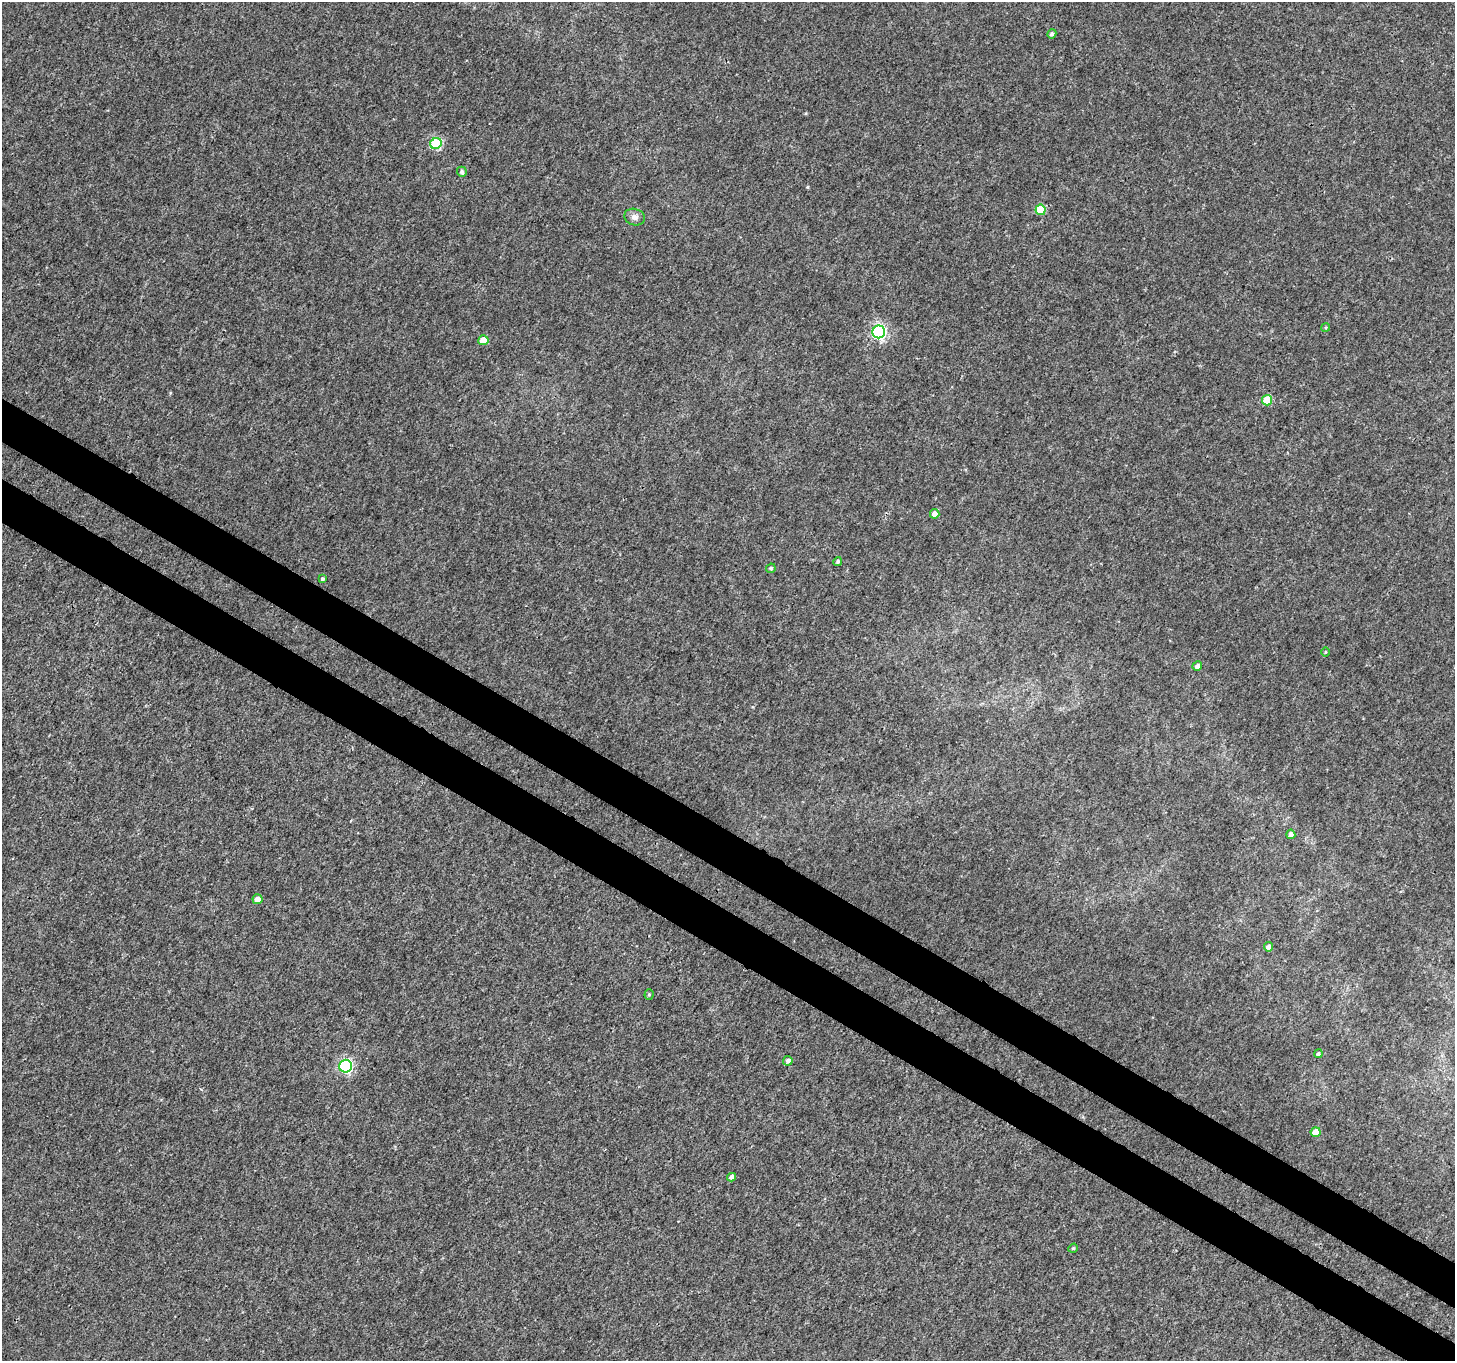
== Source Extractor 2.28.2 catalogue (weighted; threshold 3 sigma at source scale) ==
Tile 6 of 4 x 4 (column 2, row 2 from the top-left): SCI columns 1520-2972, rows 3005-4363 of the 6025 x 6112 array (HDU 1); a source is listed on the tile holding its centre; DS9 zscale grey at full resolution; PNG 1457 x 1363 px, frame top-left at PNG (2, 2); each listed source drawn as its Kron ellipse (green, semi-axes under 4 px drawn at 4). Shown black and unused: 6% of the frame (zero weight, under 3 of 4 exposures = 7% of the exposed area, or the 3 px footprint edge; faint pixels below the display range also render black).
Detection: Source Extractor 2.28.2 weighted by HDU 2 'WHT'; one run over the whole footprint, this tile lists its part. Background 0.00391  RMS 0.0031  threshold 0.0139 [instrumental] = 3 sigma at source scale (4.5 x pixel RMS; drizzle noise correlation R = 1.50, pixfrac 1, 0.0396/0.0396 arcsec/px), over >= 5 px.
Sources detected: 25; all 25 listed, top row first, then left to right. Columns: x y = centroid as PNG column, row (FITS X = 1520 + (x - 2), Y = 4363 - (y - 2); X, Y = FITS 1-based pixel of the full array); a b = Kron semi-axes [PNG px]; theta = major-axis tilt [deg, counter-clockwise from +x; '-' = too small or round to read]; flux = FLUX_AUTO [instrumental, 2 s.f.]
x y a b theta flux
1052 34 5 4 - 0.79
436 144 6 5 - 23
462 172 5 5 - 0.85
1041 210 5 5 - 9.1
635 217 10 8 -17 1.5
1326 327 4 3 - 0.29
879 332 6 6 - 62
483 340 5 5 - 4.9
1267 400 5 5 - 11
935 514 4 4 - 1.9
838 561 4 4 - 0.63
771 568 5 4 - 0.64
322 579 4 4 - 0.63
1325 652 5 3 - 0.24
1197 666 5 4 - 1.5
1291 834 5 4 - 1.3
257 899 5 5 - 2.1
1268 947 5 4 - 1.4
649 995 5 4 - 0.38
1318 1054 4 4 - 0.63
788 1061 5 4 - 1.1
346 1066 6 6 - 40
1316 1132 5 5 - 4.8
732 1177 4 4 - 1.5
1073 1248 5 4 - 0.37